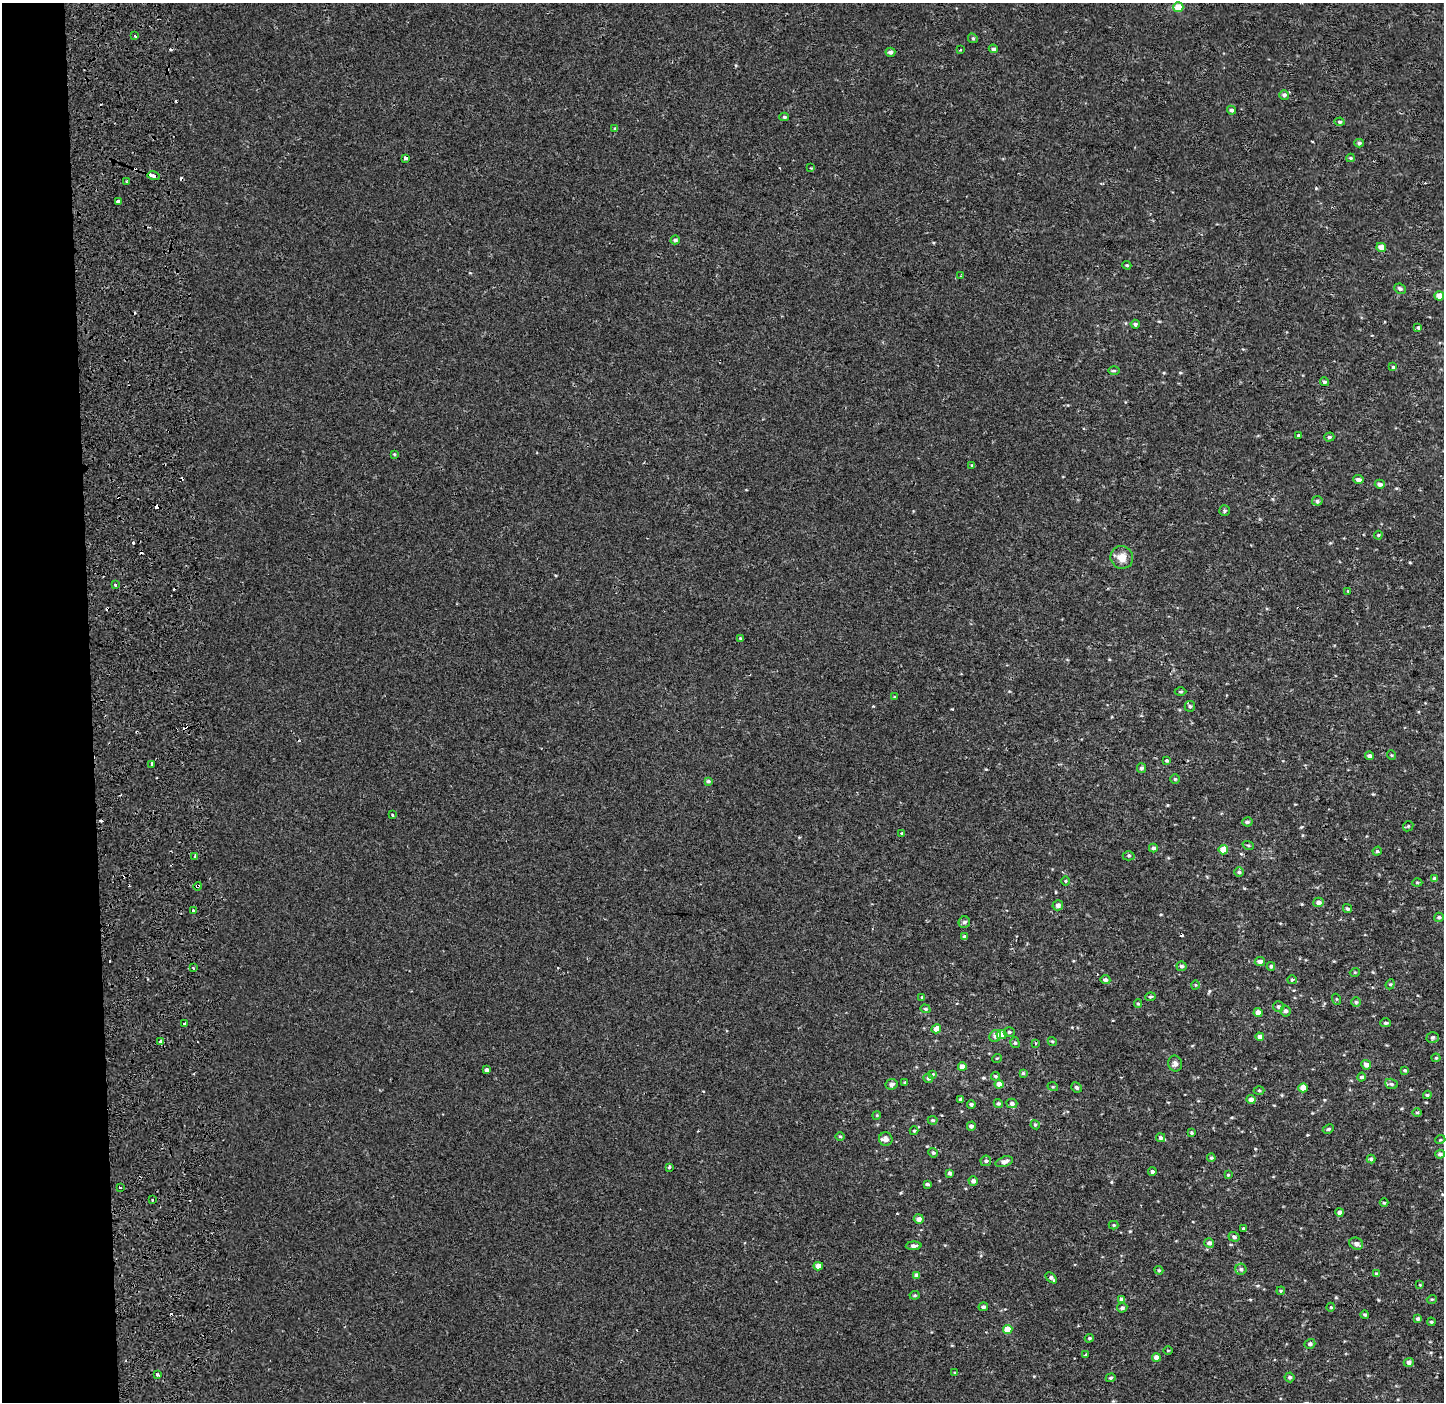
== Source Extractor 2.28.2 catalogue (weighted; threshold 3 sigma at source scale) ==
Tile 4 of 3 x 3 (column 1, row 2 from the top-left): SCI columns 192-1633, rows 1532-2931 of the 4710 x 4457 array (HDU 1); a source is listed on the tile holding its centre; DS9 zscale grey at full resolution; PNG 1446 x 1404 px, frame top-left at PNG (2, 3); each listed source drawn as its Kron ellipse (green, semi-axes under 4 px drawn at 4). Shown black and unused: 6% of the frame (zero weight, under 2 of 3 exposures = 11% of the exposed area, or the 3 px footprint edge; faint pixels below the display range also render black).
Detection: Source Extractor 2.28.2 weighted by HDU 2 'WHT'; one run over the whole footprint, this tile lists its part. Background -5.77e-04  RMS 0.0032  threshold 0.0145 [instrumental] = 3 sigma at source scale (4.5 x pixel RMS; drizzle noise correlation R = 1.50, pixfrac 1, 0.0396/0.0396 arcsec/px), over >= 5 px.
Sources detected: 205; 12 cosmic-ray / hot-pixel residue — neither listed nor drawn; the other 193 listed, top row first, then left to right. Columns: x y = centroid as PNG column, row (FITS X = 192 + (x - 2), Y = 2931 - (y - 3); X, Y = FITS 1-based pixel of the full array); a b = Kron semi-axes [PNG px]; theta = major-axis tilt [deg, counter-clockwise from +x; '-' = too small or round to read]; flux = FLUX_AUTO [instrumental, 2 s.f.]
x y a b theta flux
1178 7 5 5 - 6.2
135 36 3 3 - 0.93
973 38 5 4 - 0.41
993 49 4 4 - 0.61
960 50 3 3 - 0.5
890 52 5 4 - 0.82
1284 95 5 4 - 1
1231 110 4 4 - 0.68
784 117 5 4 - 0.46
1340 122 5 4 - 0.44
615 129 4 4 - 0.4
1359 143 4 4 - 0.55
405 158 3 3 - 1.4
1351 158 4 4 - 0.34
811 168 3 3 - 0.25
153 176 6 3 -14 3.9
127 182 4 2 - 0.3
118 202 4 3 - 4.9
675 240 4 4 - 0.7
1381 247 5 4 - 2.6
1127 265 4 3 - 0.37
961 276 3 3 - 0.48
1400 289 6 5 - 0.59
1439 296 5 4 - 2.4
1135 324 4 4 - 0.52
1418 327 3 3 - 1.2
1393 367 3 3 - 1
1114 371 6 4 0 0.39
1324 382 4 4 - 0.7
1299 436 4 3 - 2.1
1329 437 5 4 - 0.53
394 454 4 3 - 0.26
972 465 4 4 - 0.3
1358 480 5 4 - 1.2
1380 484 5 4 - 0.89
1317 501 5 4 - 0.58
1225 510 5 5 - 0.53
1378 535 4 3 - 0.32
1122 557 11 11 - 3
115 585 3 3 - 0.64
1348 591 3 3 - 0.21
740 638 4 4 - 0.27
1180 692 6 3 0 0.33
894 697 4 3 - 0.23
1190 706 5 5 - 0.58
1391 755 5 3 - 0.25
1369 756 4 4 - 1
1167 760 3 3 - 0.83
152 764 4 3 - 0.98
1141 768 5 4 - 0.68
1175 779 5 4 - 0.39
708 781 4 3 - 0.54
392 815 3 3 - 0.42
1247 822 5 4 - 0.56
1408 826 6 4 46 0.38
902 833 3 2 - 0.69
1248 845 6 3 -18 0.37
1153 848 4 4 - 0.68
1223 850 5 4 - 4.5
1377 851 5 4 - 0.42
195 856 3 3 - 1
1129 856 6 4 2 0.47
1239 872 5 4 - 0.57
1435 879 4 4 - 0.93
1065 881 5 3 - 0.28
1417 882 5 3 - 0.33
198 886 4 4 - 0.69
1318 902 5 4 - 1.3
1058 905 5 5 - 1.1
1347 909 5 4 - 0.57
193 910 3 2 - 0.56
1439 917 5 4 - 0.51
964 922 6 5 - 0.73
965 937 4 4 - 0.69
1260 961 5 4 - 1.2
1181 966 5 5 - 0.61
1271 966 4 4 - 0.55
193 968 3 2 - 0.58
1355 972 5 3 - 0.28
1105 980 5 4 - 0.77
1292 980 5 4 - 0.37
1390 984 5 4 - 0.45
1195 985 5 3 - 0.25
922 997 4 3 - 0.24
1150 997 5 3 - 0.41
1336 999 5 3 - 0.28
1356 1002 5 5 - 0.41
1138 1004 4 4 - 0.39
1278 1007 5 5 - 0.72
925 1009 5 4 - 0.41
1285 1011 5 5 - 0.99
1258 1013 4 4 - 1.8
1385 1023 5 4 - 0.46
185 1024 3 3 - 0.72
936 1029 5 4 - 2.4
1009 1032 5 5 - 0.49
1001 1035 5 4 - 5
995 1036 6 5 - 1
1260 1037 4 4 - 1.2
1433 1038 6 5 - 0.53
161 1041 3 3 - 1.9
1052 1041 4 3 - 0.32
1015 1043 5 4 - 0.54
1035 1043 3 2 - 0.34
997 1058 5 3 - 0.24
1436 1058 4 4 - 0.37
1175 1064 8 7 - 1
1366 1065 5 4 - 1.3
962 1067 4 4 - 2.7
486 1070 4 3 - 0.77
1405 1070 4 3 - 0.47
1023 1073 4 4 - 0.41
933 1074 4 4 - 0.27
995 1076 4 4 - 0.36
1362 1077 4 4 - 0.74
928 1078 4 4 - 0.72
905 1082 3 3 - 0.4
892 1084 6 5 - 0.83
999 1084 4 4 - 1.9
1391 1084 6 5 - 0.59
1053 1087 5 3 - 0.29
1077 1087 5 5 - 0.68
1303 1088 4 4 - 3.2
1259 1090 5 3 - 0.34
1427 1095 4 3 - 0.46
961 1099 3 3 - 0.6
1251 1099 4 4 - 1.5
998 1103 5 4 - 0.53
1012 1103 5 4 - 0.89
971 1104 4 4 - 0.58
1417 1112 5 3 - 0.33
877 1115 4 3 - 0.29
933 1120 5 3 - 0.45
1035 1125 4 4 - 0.41
971 1126 4 4 - 0.8
1328 1129 6 4 27 0.45
914 1131 4 4 - 0.32
1192 1133 4 3 - 0.43
840 1136 5 3 - 0.33
1161 1138 4 4 - 0.62
886 1139 7 6 - 1.5
1440 1140 5 3 - 0.28
933 1153 5 4 - 0.45
1440 1154 5 4 - 0.74
1211 1158 4 4 - 0.44
1371 1159 4 4 - 0.48
986 1161 5 5 - 0.54
1004 1162 9 5 18 1.4
669 1167 3 3 - 0.68
1152 1172 4 4 - 0.62
949 1173 4 3 - 0.59
1228 1175 4 4 - 0.29
973 1181 5 4 - 0.96
927 1184 4 3 - 0.53
120 1188 3 2 - 0.48
152 1200 3 2 - 0.68
1384 1202 4 3 - 0.36
1340 1212 4 4 - 1.1
919 1219 5 4 - 1.4
1114 1225 5 4 - 0.34
1243 1229 3 3 - 1
1234 1237 5 4 - 0.79
1209 1243 5 4 - 1
1356 1244 7 6 - 1.4
914 1246 8 4 2 0.76
818 1266 4 4 - 1.9
1241 1269 5 5 - 0.68
1159 1270 4 4 - 0.39
1377 1274 3 3 - 0.73
917 1275 4 4 - 1.4
1051 1278 7 3 -41 0.78
1420 1285 4 3 - 0.27
1281 1291 4 3 - 0.31
915 1295 5 3 - 0.37
1432 1299 5 3 - 0.3
1122 1300 4 4 - 1.3
983 1307 5 4 - 0.63
1331 1307 4 3 - 0.25
1122 1308 5 4 - 0.62
1365 1315 4 3 - 0.39
1418 1319 4 4 - 0.62
1431 1322 4 4 - 0.36
1008 1330 4 4 - 4.9
1089 1338 4 4 - 0.41
1310 1344 5 5 - 0.87
1168 1350 5 3 - 0.26
1086 1354 4 3 - 0.3
1156 1357 4 4 - 1.7
1409 1362 5 4 - 1.1
955 1373 4 3 - 0.33
158 1375 4 3 - 0.62
1290 1377 5 5 - 0.52
1111 1378 5 4 - 0.44
Overlapping masked pixels (flux is a lower limit): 2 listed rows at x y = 153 176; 198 886